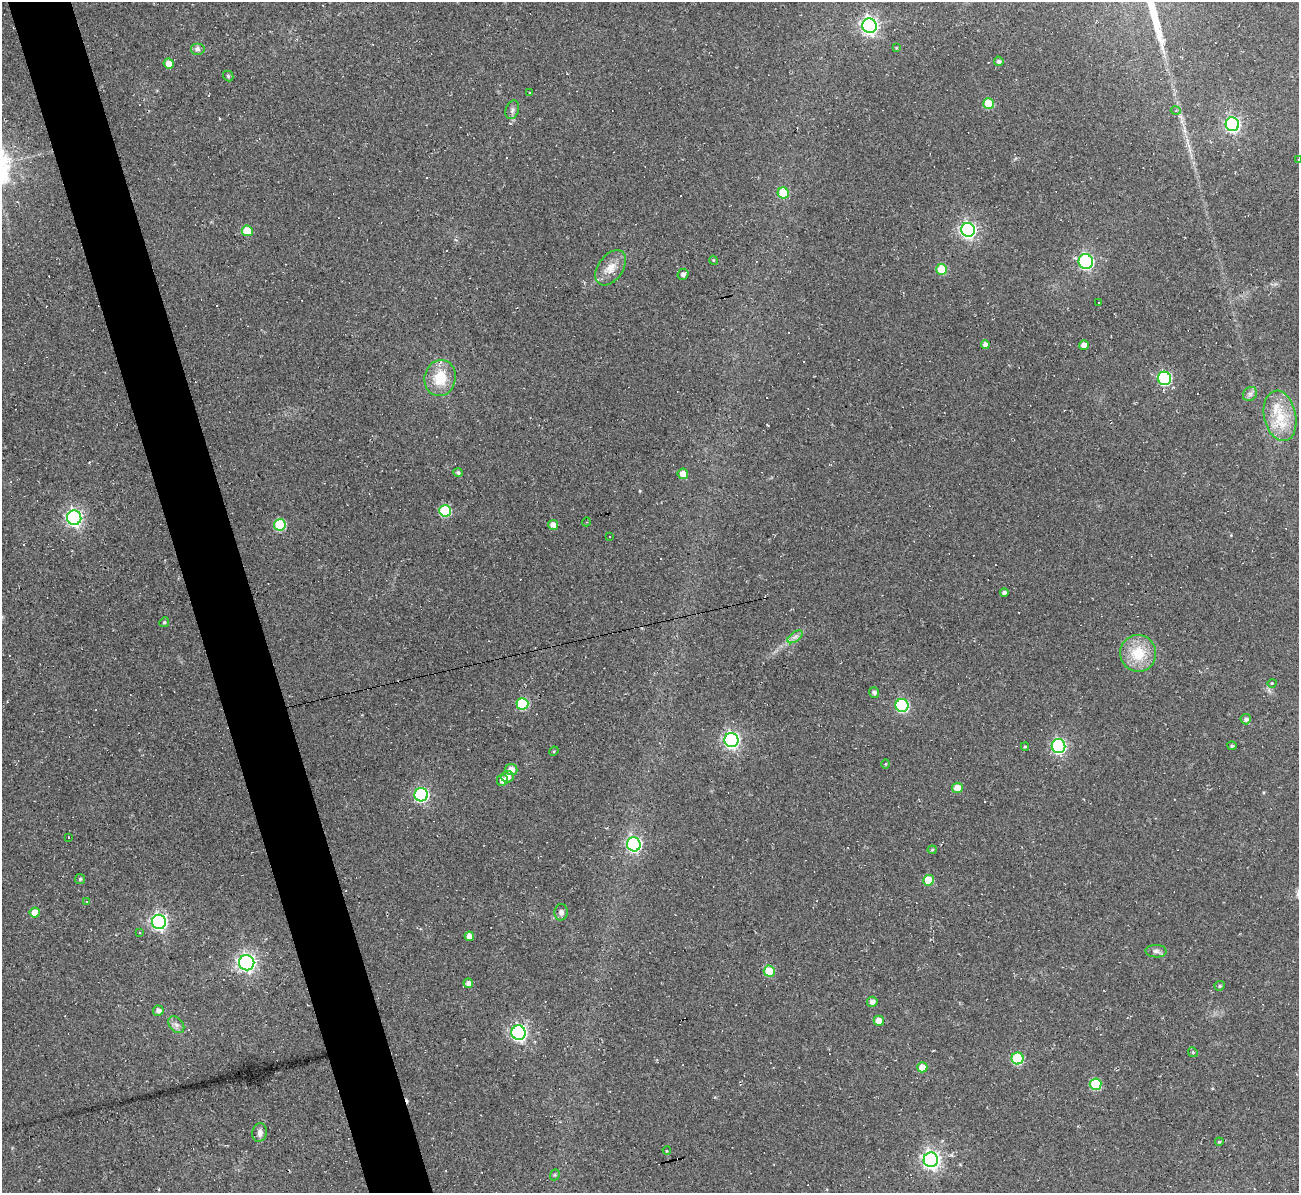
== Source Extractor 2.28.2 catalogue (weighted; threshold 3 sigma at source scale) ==
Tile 11 of 4 x 4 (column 3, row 3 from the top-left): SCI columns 2593-3889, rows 1333-2523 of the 5185 x 5166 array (HDU 1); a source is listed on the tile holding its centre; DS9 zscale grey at full resolution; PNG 1301 x 1195 px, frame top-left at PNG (2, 2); each listed source drawn as its Kron ellipse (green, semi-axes under 4 px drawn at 4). Shown black and unused: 5% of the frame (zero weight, under 2 of 3 exposures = <1% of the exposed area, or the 3 px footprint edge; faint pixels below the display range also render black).
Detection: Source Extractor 2.28.2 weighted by HDU 2 'WHT'; one run over the whole footprint, this tile lists its part. Background 0.105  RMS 0.013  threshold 0.0569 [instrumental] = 3 sigma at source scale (4.5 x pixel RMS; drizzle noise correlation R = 1.50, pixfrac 1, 0.05/0.05 arcsec/px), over >= 5 px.
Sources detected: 116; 30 cosmic-ray / hot-pixel residue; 1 long thin detection or spike segment (spike, bleed or trail) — neither listed nor drawn; the other 85 listed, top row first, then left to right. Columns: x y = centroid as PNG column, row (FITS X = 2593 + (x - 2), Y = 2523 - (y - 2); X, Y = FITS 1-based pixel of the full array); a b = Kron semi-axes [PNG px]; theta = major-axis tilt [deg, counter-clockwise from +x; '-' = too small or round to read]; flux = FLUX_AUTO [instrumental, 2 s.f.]
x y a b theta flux
869 26 7 7 - 490
896 48 3 3 - 1.2
197 49 7 6 - 3.7
999 61 5 4 - 3.2
169 64 5 5 - 14
228 76 6 4 -47 1.7
530 93 4 4 - 1.4
989 104 5 5 - 43
512 110 9 6 71 4
1176 111 5 3 - 1.4
1232 124 7 6 - 280
1298 159 3 3 - 3
783 193 5 5 - 38
968 230 7 6 - 390
247 231 5 5 - 29
713 260 4 3 - 1.2
1086 262 7 7 - 240
611 268 20 12 54 17
942 269 5 5 - 44
683 274 6 5 - 4.9
1099 303 3 2 - 1.5
985 345 4 4 - 5.8
1084 345 5 4 - 7.9
440 378 18 15 75 35
1164 378 7 6 - 150
1250 394 8 6 45 4
1280 416 25 16 -78 41
458 473 5 4 - 2.6
683 474 5 5 - 12
445 511 6 5 - 72
74 518 7 7 - 380
586 522 4 3 - 1.1
280 525 6 5 - 67
553 525 5 5 - 9.2
609 536 3 2 - 1.4
1004 592 4 4 - 3.7
164 622 5 4 - 1.5
795 637 9 4 37 4.2
1138 653 18 18 - 38
1272 683 4 3 - 1.2
874 692 5 5 - 4.6
522 704 6 6 - 83
902 705 6 6 - 170
1246 719 5 5 - 3.4
731 740 7 7 - 390
1025 746 4 4 - 1.7
1059 746 7 7 - 250
1232 746 5 4 - 2.5
554 751 5 4 - 1.4
886 764 5 3 - 1
511 769 6 5 - 9.7
507 777 6 5 - 7.7
502 780 6 5 - 8.7
957 788 5 5 - 15
421 795 7 6 - 210
68 837 3 2 - 1.6
634 844 7 7 - 260
932 850 4 4 - 1.4
80 879 5 5 - 1.6
929 880 5 5 - 32
87 901 4 3 - 1.2
561 912 8 6 88 4.8
35 913 5 5 - 19
159 922 7 7 - 370
140 932 3 3 - 1.6
469 936 4 4 - 9.2
1156 951 10 6 -1 4.6
247 963 7 7 - 420
769 971 5 5 - 37
468 983 5 4 - 4.9
1220 986 5 4 - 2
872 1002 5 5 - 5.6
158 1011 5 5 - 5.4
879 1021 5 5 - 12
176 1025 9 6 -48 4.9
519 1033 7 7 - 390
1193 1052 5 4 - 1.8
1018 1058 6 6 - 88
922 1067 5 5 - 14
1095 1084 6 5 - 70
260 1133 9 7 77 5.6
1219 1142 4 4 - 1.4
667 1150 4 3 - 1.1
931 1160 7 7 - 510
555 1175 6 4 69 1.9
Isophote crosses this tile's border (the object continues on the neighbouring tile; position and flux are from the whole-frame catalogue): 1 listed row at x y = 1298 159